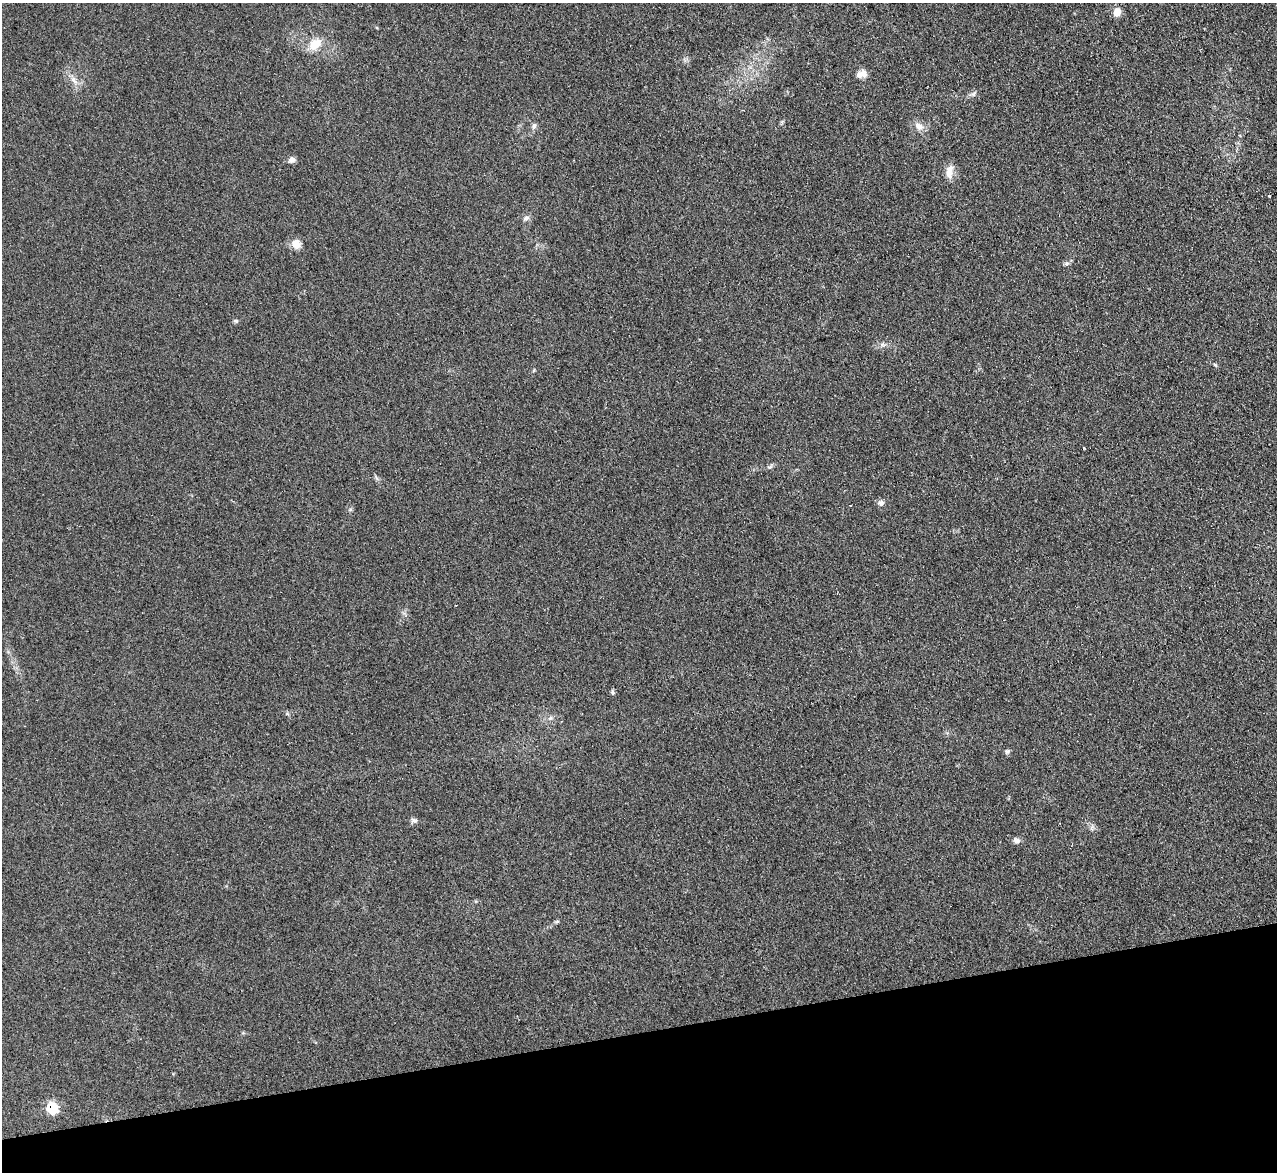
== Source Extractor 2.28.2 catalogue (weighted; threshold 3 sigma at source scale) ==
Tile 14 of 4 x 4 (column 2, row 4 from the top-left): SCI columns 1295-2569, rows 263-1432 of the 5128 x 5082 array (HDU 1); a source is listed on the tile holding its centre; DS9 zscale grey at full resolution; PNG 1279 x 1174 px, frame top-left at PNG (2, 3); no overlay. Shown black and unused: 12% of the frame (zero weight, under 2 of 3 exposures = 2% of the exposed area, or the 3 px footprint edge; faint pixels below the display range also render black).
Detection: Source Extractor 2.28.2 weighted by HDU 2 'WHT'; one run over the whole footprint, this tile lists its part. Background 0.221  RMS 0.015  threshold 0.0671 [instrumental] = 3 sigma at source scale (4.5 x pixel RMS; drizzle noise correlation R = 1.50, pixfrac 1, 0.05/0.05 arcsec/px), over >= 5 px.
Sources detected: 28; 1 inside a brighter listed object's ellipse — not listed separately; the other 27 listed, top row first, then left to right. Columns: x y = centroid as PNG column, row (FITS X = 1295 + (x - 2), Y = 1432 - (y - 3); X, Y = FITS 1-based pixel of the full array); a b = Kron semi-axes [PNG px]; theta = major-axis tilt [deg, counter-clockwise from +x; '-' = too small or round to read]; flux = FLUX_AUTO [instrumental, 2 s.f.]
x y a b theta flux
1117 12 11 9 68 11
315 44 17 12 43 23
864 74 12 9 -73 8.2
74 80 14 7 -54 9.3
973 94 6 5 - 3.1
534 126 9 6 70 4
919 126 13 9 -35 11
292 160 9 8 - 5.3
949 172 20 9 85 13
1269 196 3 3 - 5.3
526 218 9 6 27 4.5
296 244 10 9 - 15
1067 264 8 4 19 2.9
236 321 7 5 -14 2.6
882 345 9 4 0 4
1215 365 6 4 -44 1.8
770 467 10 3 21 2.8
881 503 9 7 22 5.1
850 505 3 2 - 1.3
612 692 7 5 -79 2.8
550 718 7 4 44 3.3
1007 752 7 5 59 2.6
414 820 10 6 -18 3.9
1092 827 7 4 71 3.1
1016 840 11 7 -27 4.9
557 921 7 4 19 2
52 1108 6 6 - 120
Overlapping masked pixels (flux is a lower limit): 1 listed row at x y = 52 1108